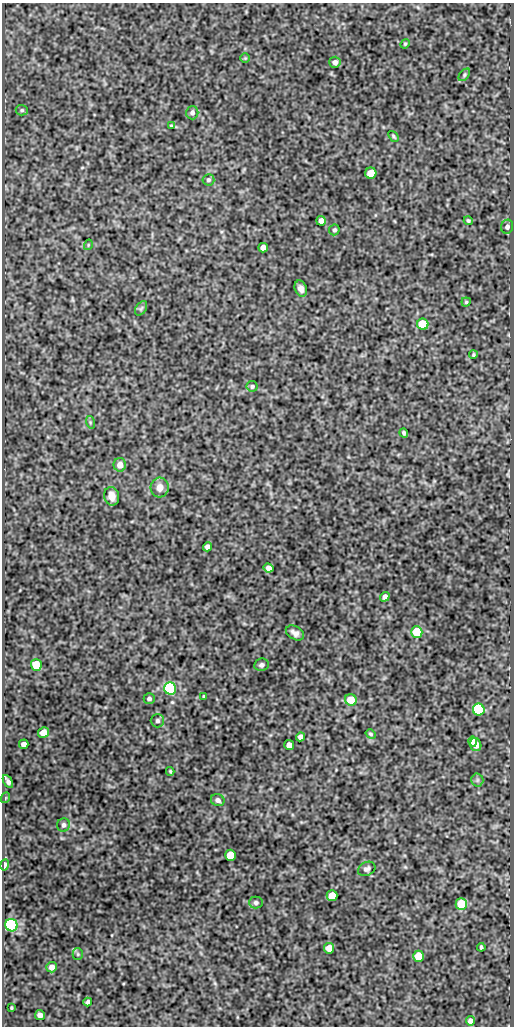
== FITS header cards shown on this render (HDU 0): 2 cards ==
NAXIS1  =                  512
NAXIS2  =                 1024

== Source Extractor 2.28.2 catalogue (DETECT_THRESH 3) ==
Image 512 x 1024 px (HDU 0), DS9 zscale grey, 1 PNG px = 1 image px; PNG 516 x 1028 px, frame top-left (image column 1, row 1024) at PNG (2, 3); each listed source drawn as its Kron ellipse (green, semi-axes under 4 px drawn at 4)
Background 95.1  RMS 0.53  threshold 1.59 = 3 sigma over >= 5 px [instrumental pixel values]
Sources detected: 69; all 69 listed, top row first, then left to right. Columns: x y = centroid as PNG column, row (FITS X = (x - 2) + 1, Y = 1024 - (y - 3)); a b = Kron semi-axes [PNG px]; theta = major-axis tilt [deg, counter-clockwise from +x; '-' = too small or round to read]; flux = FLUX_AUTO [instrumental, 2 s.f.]
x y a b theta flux
405 44 5 4 - 41
245 58 5 5 - 44
335 62 5 5 - 140
464 75 7 4 51 60
22 110 6 5 - 64
192 113 7 6 - 110
171 126 4 4 - 31
394 136 6 3 -49 52
371 173 5 5 - 620
208 180 6 5 - 78
321 221 5 4 - 250
468 221 4 3 - 54
507 227 7 6 - 110
334 230 5 5 - 71
88 245 5 3 - 30
263 248 5 5 - 260
301 289 8 6 -70 180
466 302 4 4 - 43
141 308 8 5 56 74
423 324 5 5 - 1900
473 355 4 4 - 50
252 386 5 5 - 67
90 422 6 4 -73 46
404 433 5 3 - 69
120 465 6 6 - 270
160 487 10 9 - 290
112 496 9 7 -76 330
207 547 5 4 - 130
268 568 5 4 - 170
385 597 5 4 - 140
417 632 6 5 - 1800
295 633 10 6 -32 160
36 665 6 5 - 1200
261 665 7 6 - 100
170 688 6 6 - 5300
204 696 3 3 - 37
149 698 5 5 - 91
351 700 6 5 - 680
479 710 6 6 - 4000
157 721 7 6 - 92
43 733 5 5 - 400
371 734 5 4 - 54
300 737 5 4 - 130
473 741 5 4 - 290
24 744 5 4 - 190
289 745 5 5 - 330
476 745 6 5 - 520
170 771 4 3 - 49
477 780 6 6 - 84
8 782 7 3 -60 130
5 798 5 3 - 32
218 800 7 6 - 130
64 825 7 6 - 120
230 855 5 5 - 1100
4 865 6 4 80 130
367 869 9 6 24 110
332 896 5 5 - 840
256 903 7 6 - 81
461 904 6 5 - 1300
11 925 6 6 - 6300
481 947 4 3 - 60
329 948 5 5 - 390
78 954 5 5 - 49
419 956 5 5 - 1200
52 967 5 5 - 220
88 1002 4 3 - 88
11 1008 3 2 - 35
40 1015 5 5 - 190
471 1021 4 4 - 150